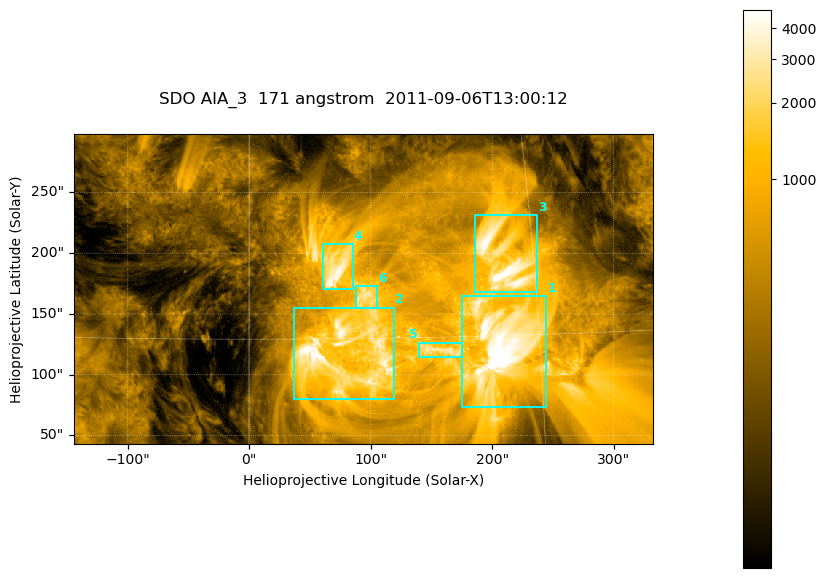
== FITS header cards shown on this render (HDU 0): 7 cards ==
TELESCOP= 'SDO     '           /
INSTRUME= 'AIA_3   '           /
WAVELNTH=                  171 /
WAVEUNIT= 'angstrom'           /
DATE-OBS= '2011-09-06T13:00:12.34' /
CTYPE1  = 'HPLN-TAN'           /
CTYPE2  = 'HPLT-TAN'           /

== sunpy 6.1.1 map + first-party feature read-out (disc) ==
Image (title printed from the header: SDO AIA_3  171 angstrom  2011-09-06T13:00:12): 795 x 425 px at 0.599 arcsec/px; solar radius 952 arcsec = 1588 px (partial field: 4.3% of the solar disc is inside the frame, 100% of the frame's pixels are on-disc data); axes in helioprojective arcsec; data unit not stated in the header (colour bar unlabelled)
Pointing: header CRPIX1/2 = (2050.96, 2049.84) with CRVAL1/2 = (0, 0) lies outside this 795 x 425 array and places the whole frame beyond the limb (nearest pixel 1.29 R_sun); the SolarSoft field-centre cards XCEN/YCEN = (93.83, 170.6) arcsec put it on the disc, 1672 arcsec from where CRPIX/CRVAL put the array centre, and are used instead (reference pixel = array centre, CRVAL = XCEN/YCEN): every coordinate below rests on XCEN/YCEN
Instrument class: DISC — disc imager (sunpy class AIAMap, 171 A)
Bright regions (active regions / flare kernels): reference = the on-disc median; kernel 7 px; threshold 5 sigma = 1539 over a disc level ~332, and >= 1.15x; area >= 337 px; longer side >= 5 px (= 3 arcsec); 6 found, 6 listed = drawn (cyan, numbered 1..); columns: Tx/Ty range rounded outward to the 2 arcsec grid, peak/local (2 s.f.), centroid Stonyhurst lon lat
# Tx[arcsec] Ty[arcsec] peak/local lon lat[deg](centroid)
1 174..246 74..166 22 +13 +15
2 36..120 80..156 16 +5 +14
3 186..238 168..232 17 +13 +19
4 60..86 170..208 14 +5 +19
5 140..176 114..128 8.5 +10 +14
6 86..106 154..174 8.4 +6 +17